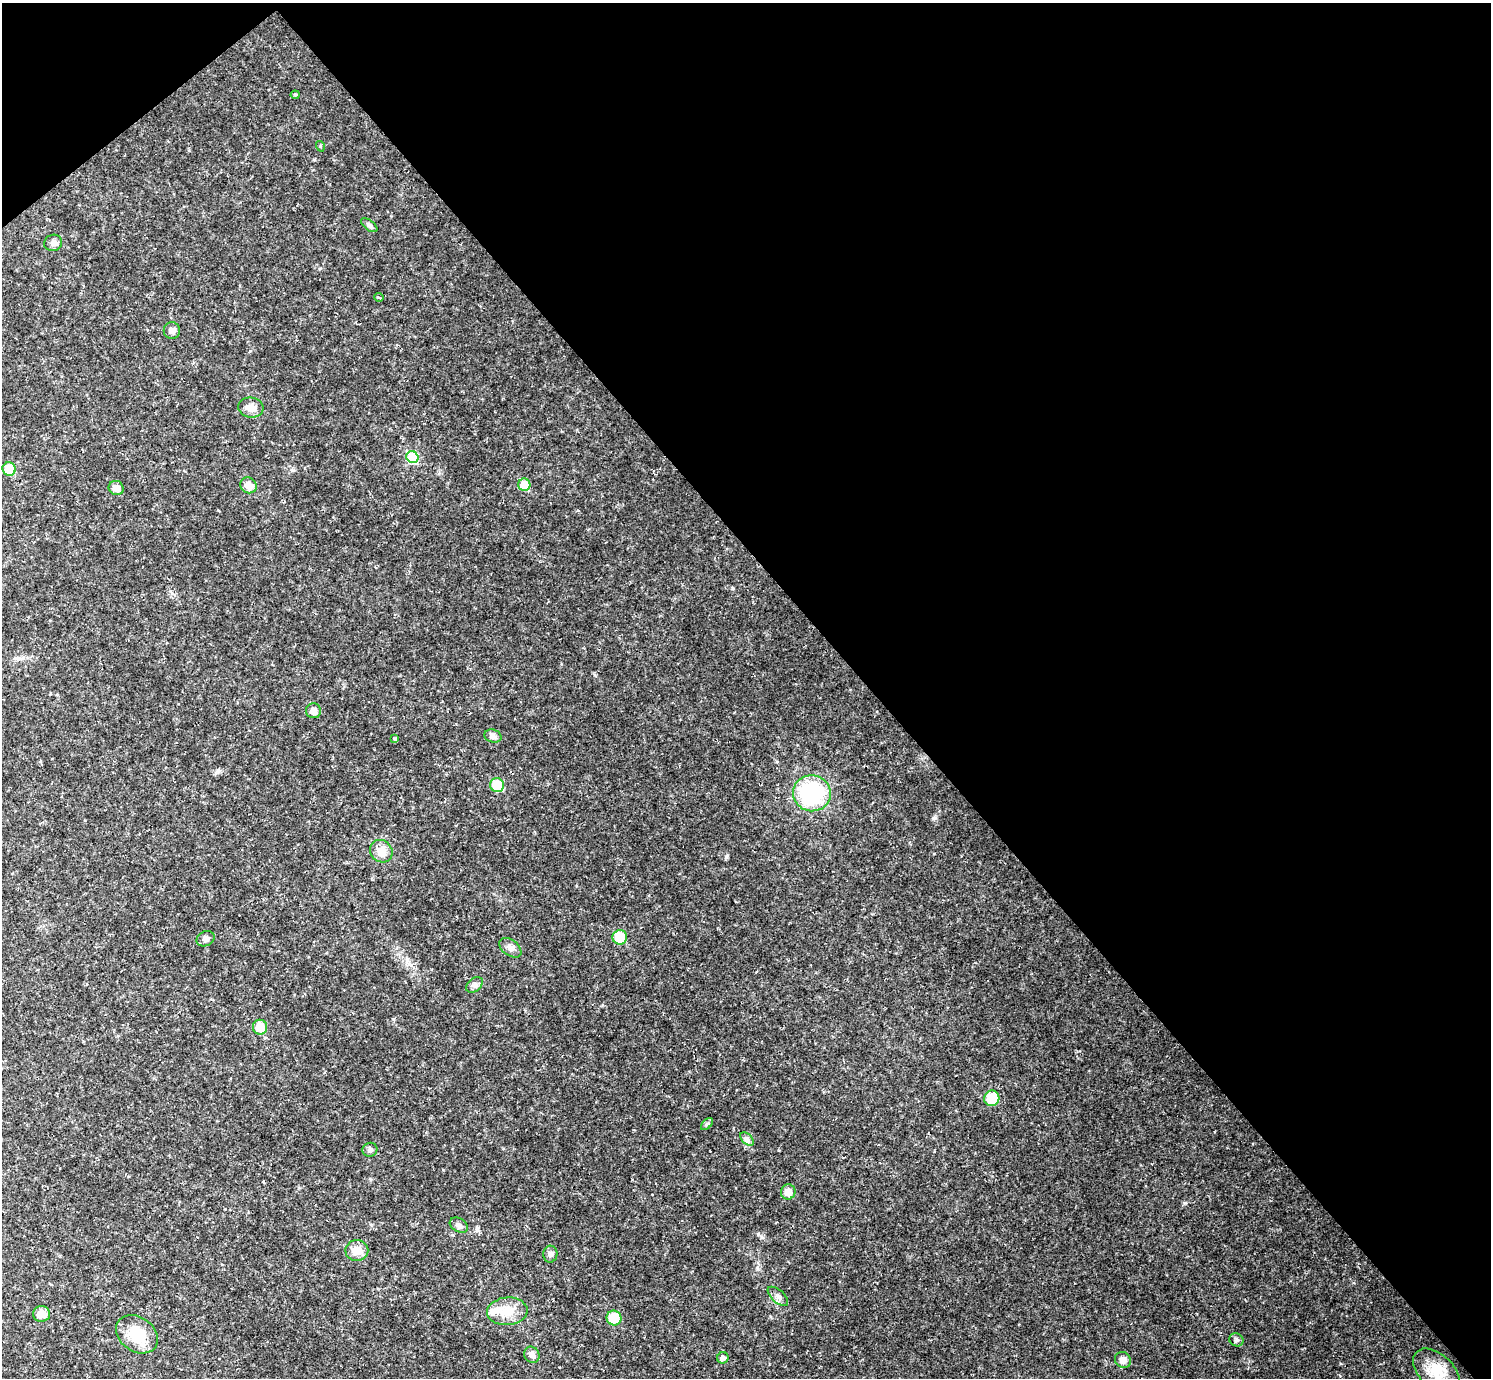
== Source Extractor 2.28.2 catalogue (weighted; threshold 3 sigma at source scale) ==
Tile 3 of 4 x 4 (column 3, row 1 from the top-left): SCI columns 2979-4467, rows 4423-5798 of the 5956 x 5953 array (HDU 1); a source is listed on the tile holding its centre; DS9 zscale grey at full resolution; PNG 1493 x 1380 px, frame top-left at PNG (2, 3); each listed source drawn as its Kron ellipse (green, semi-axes under 4 px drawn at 4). Shown black and unused: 43% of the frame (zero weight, under 2 of 3 exposures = <1% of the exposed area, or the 3 px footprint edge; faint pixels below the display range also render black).
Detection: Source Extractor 2.28.2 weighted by HDU 2 'WHT'; one run over the whole footprint, this tile lists its part. Background 0.0519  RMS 0.0075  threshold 0.0336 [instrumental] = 3 sigma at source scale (4.5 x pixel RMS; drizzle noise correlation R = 1.50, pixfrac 1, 0.05/0.05 arcsec/px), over >= 5 px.
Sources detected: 46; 1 inside a brighter object's white glare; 3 cosmic-ray / hot-pixel residue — neither listed nor drawn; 1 inside a brighter listed object's ellipse — not listed separately; the other 41 listed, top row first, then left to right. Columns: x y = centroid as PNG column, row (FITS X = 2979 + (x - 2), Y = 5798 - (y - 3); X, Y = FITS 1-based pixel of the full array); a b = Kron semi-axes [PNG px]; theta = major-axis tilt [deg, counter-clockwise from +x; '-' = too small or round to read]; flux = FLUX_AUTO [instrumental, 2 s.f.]
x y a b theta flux
295 95 4 4 - 0.87
320 146 5 3 - 0.72
369 225 9 5 -37 2
53 243 9 8 - 3
379 297 5 3 - 0.75
172 331 8 8 - 3.6
251 407 12 10 -7 5.4
412 457 6 5 - 34
9 469 7 6 - 18
249 485 8 7 - 6.4
524 485 6 6 - 18
116 488 7 7 - 5.5
313 711 7 7 - 5.5
493 736 9 6 -17 3.1
395 739 4 3 - 4
497 785 7 6 - 23
812 793 19 18 - 64
381 851 12 10 -46 8.9
620 937 7 7 - 20
205 939 9 7 24 3.1
510 948 12 8 -36 3.9
475 985 9 6 41 2.4
260 1027 7 7 - 12
992 1098 8 7 - 19
707 1124 7 4 45 1.3
747 1139 8 5 -45 2
370 1150 7 7 - 2.2
788 1192 7 7 - 6.9
459 1225 10 7 -31 3
357 1250 11 10 - 8.3
550 1254 8 7 - 2.5
778 1296 12 6 -43 3.1
507 1311 20 14 5 15
42 1314 8 8 - 8.5
614 1318 7 7 - 16
137 1334 23 17 -36 24
1236 1340 7 6 - 1.8
532 1355 8 7 - 3.7
723 1358 6 5 - 3
1123 1360 8 7 - 5.3
1436 1372 28 17 -44 18
Unlisted compact peaks at least as high as the median listed source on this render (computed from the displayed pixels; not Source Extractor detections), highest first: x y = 934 818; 732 588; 758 1234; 595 675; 293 470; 218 770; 393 1019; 934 854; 770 1316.